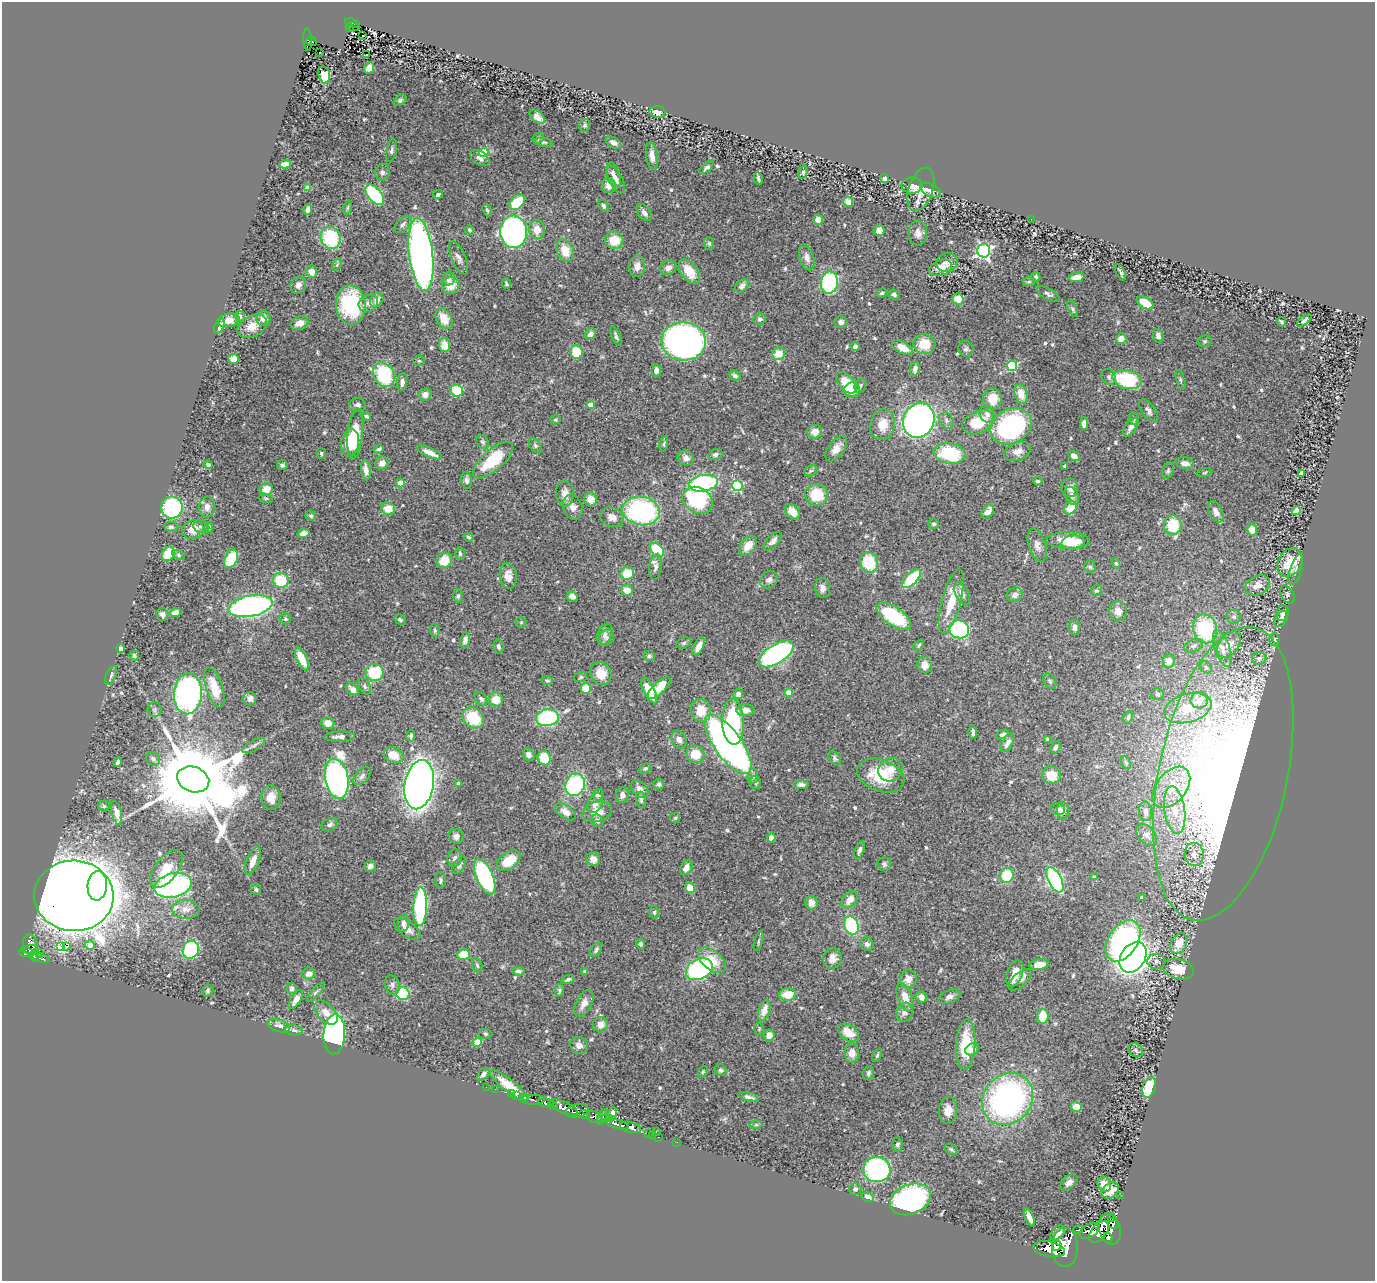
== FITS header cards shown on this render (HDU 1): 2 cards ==
NAXIS1  =                 1373
NAXIS2  =                 1279

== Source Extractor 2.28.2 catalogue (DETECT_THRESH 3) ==
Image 1373 x 1279 px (HDU 1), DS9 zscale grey, 1 PNG px = 1 image px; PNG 1377 x 1283 px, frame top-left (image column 1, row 1279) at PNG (2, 2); each listed source drawn as its Kron ellipse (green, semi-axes under 4 px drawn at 4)
Background 0.807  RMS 0.031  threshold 0.0927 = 3 sigma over >= 5 px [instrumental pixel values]
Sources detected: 573; of the 573, the 500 brightest by FLUX_AUTO listed and drawn (73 fainter detections omitted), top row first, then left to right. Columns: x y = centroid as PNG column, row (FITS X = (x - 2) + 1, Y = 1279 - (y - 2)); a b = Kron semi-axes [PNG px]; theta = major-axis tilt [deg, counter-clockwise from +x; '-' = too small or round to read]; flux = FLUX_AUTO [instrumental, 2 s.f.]
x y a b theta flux
352 23 7 3 -17 46
353 26 6 2 -15 16
349 28 2 2 - 9.6
363 35 3 2 - 6.4
308 40 11 4 -86 40
311 41 5 3 - 24
319 53 3 2 - 2.9
366 55 3 3 - 53
369 68 6 5 - 21
324 75 9 5 -76 77
400 100 7 5 37 3.9
657 112 8 5 -5 18
537 117 9 5 -40 13
585 125 6 5 - 4
538 138 6 5 - 4.3
544 142 8 4 -9 3.4
613 143 8 5 -29 7.9
392 150 11 5 79 5.6
484 153 4 4 - 88
652 156 14 6 -82 15
480 158 11 6 -31 8.9
285 164 6 4 12 14
707 167 8 4 40 5.4
382 172 8 7 - 7.9
803 172 7 4 75 3.4
613 175 13 6 -71 13
758 178 6 3 -77 3.7
885 178 4 4 - 7.7
616 179 15 6 -62 14
609 185 7 7 - 16
912 185 10 8 2 16
308 188 4 4 - 31
921 189 22 12 72 44
931 190 11 6 -30 11
375 195 12 6 -51 210
438 195 5 4 - 5.2
517 202 9 6 40 62
848 202 5 5 - 20
603 206 6 4 -59 4.5
348 208 7 3 80 2.9
308 210 5 4 - 9.2
487 210 6 4 -68 3.3
644 213 10 6 -51 9.8
1031 219 2 2 - 10
818 220 5 4 - 17
403 224 11 6 45 7.2
469 230 5 4 - 3.5
537 230 9 8 - 27
879 230 5 5 - 12
513 232 16 13 -86 480
918 233 12 9 -87 13
331 238 11 9 -65 130
614 240 9 8 - 46
709 243 6 5 - 3.8
565 251 11 8 -69 38
984 251 7 6 - 450
421 254 37 12 -83 990
807 257 13 7 -73 13
459 258 17 7 -67 11
947 262 11 9 16 14
337 265 7 4 56 3.2
637 266 11 8 85 15
668 268 8 7 - 10
941 268 12 7 18 24
312 271 6 5 - 20
689 272 14 8 -56 44
1121 272 9 3 -61 5.1
1036 277 5 4 - 3.6
1077 277 8 4 9 15
449 279 7 6 - 9.5
1029 282 6 4 2 3.2
829 283 11 8 82 240
506 284 5 4 - 3.7
298 285 9 7 59 12
451 286 9 8 - 25
742 286 8 5 43 11
882 293 5 4 - 4.4
1048 294 13 5 -29 6.9
894 295 6 5 - 5.7
958 299 6 5 - 31
377 300 8 6 51 12
368 303 10 8 26 11
1145 303 9 5 -30 31
351 305 20 15 -86 170
1073 309 9 4 -64 4
240 317 5 4 - 4.7
263 318 7 7 - 14
444 319 11 7 -61 33
760 319 6 5 - 4.7
229 320 11 6 9 18
1304 320 8 4 36 4.2
840 322 6 5 - 6.6
1281 322 5 3 - 3.6
299 323 9 6 24 17
219 326 7 4 64 11
252 326 16 10 28 26
591 334 6 5 - 12
616 336 10 4 -68 4.6
1158 336 7 5 -74 6.2
1121 339 5 5 - 22
684 341 22 19 -2 650
1205 341 7 5 15 4.3
924 344 11 10 - 45
444 345 7 5 -84 24
855 347 4 4 - 6.1
902 347 11 6 -26 31
966 349 8 7 - 6.1
576 352 7 6 - 60
779 354 7 6 - 29
233 359 5 5 - 21
419 361 5 5 - 3.2
1012 366 5 5 - 160
915 369 7 4 84 11
656 371 6 4 82 11
384 375 13 10 -61 160
735 376 6 4 -26 4.9
1109 377 8 6 -63 5.6
1127 379 15 9 -15 150
1181 380 10 3 -75 3.6
402 382 9 5 85 8.3
846 383 13 7 -49 80
860 386 7 5 67 4.7
852 390 8 7 - 29
457 391 6 6 - 59
1021 394 10 6 -74 24
425 395 6 6 - 14
992 399 11 9 -83 38
357 405 8 6 -1 6.8
590 405 4 4 - 15
1149 411 13 6 -54 9.1
987 414 8 7 - 9.7
366 416 5 4 - 4.2
1134 418 6 5 - 3.4
555 420 5 4 - 3.1
919 420 18 15 67 940
946 420 9 7 -60 6.8
978 422 16 11 24 70
1084 424 6 4 89 11
882 425 15 12 78 32
1011 426 21 17 30 320
1131 427 10 5 55 9.7
815 432 7 7 - 18
355 433 25 7 84 76
482 442 7 5 -56 4.9
350 443 14 9 83 44
664 444 8 4 79 3
535 446 8 5 -51 4
379 449 5 4 - 5
836 449 15 7 53 17
1018 451 14 9 21 15
321 453 5 4 - 2.9
430 453 14 4 -24 17
950 453 16 10 -8 110
716 455 7 5 15 5.4
1074 456 6 4 -35 14
686 458 8 7 - 10
493 460 25 10 41 98
382 463 7 6 - 12
1185 463 9 6 -11 12
208 465 4 4 - 6.6
282 465 5 5 - 4.5
1065 466 4 3 - 4.2
366 470 10 5 -83 14
811 471 7 5 28 4
1168 471 8 5 69 4
1205 473 7 3 10 2.9
1301 473 4 3 - 4.5
467 480 8 5 -81 6.4
1038 481 4 4 - 3.2
400 483 4 4 - 41
703 483 14 8 9 290
737 486 5 5 - 210
1070 488 9 8 - 12
266 489 7 6 - 26
565 494 13 9 -87 15
817 495 11 10 - 65
1072 496 10 6 -61 9.1
266 498 7 4 -18 3.5
591 499 7 6 - 25
698 500 16 12 -31 170
207 507 10 8 -88 14
573 507 12 9 -73 14
172 508 11 10 - 220
1070 508 7 5 41 38
388 509 7 6 - 31
641 511 19 14 -10 390
1296 511 5 4 - 19
792 512 9 6 -50 23
988 512 8 5 49 17
1216 512 11 6 -63 12
311 516 5 5 - 3.6
612 517 12 9 -22 15
934 524 5 5 - 3.6
1173 525 10 9 - 85
171 527 6 5 - 5.2
201 527 8 6 -10 5.4
209 527 5 4 - 6.9
193 530 11 9 21 25
1252 530 6 5 - 23
303 533 6 4 15 10
469 537 5 4 - 3.8
1068 540 22 8 -1 47
773 541 11 5 46 12
1073 542 11 7 4 22
1037 545 17 8 -72 13
748 546 11 7 51 26
657 550 8 5 -46 83
168 554 7 6 - 47
460 554 6 4 -76 3.5
179 555 7 4 -28 3.9
231 559 10 6 64 78
444 560 8 7 - 41
869 562 10 8 -69 84
1290 562 15 11 58 53
1116 563 5 4 - 2.9
655 567 13 6 83 8.8
1090 567 6 5 - 3.6
1296 570 16 5 72 8.6
627 573 7 6 - 42
508 576 13 8 -81 19
912 579 12 5 46 120
281 580 8 7 - 73
769 580 9 8 - 8.5
1258 585 13 9 26 18
823 588 10 7 -80 11
627 590 6 5 - 22
1096 591 6 5 - 3.3
962 594 12 6 -62 10
1287 594 9 6 -62 4.5
1015 595 8 7 - 9
458 596 6 4 89 3.6
572 596 5 4 - 12
951 601 33 9 75 64
250 606 22 10 11 580
1118 611 10 9 - 19
175 613 5 4 - 12
1282 613 8 6 76 7.2
162 614 6 6 - 6.6
894 616 20 9 -34 150
1234 617 7 7 - 5.6
285 619 6 5 - 3.4
1281 619 9 5 57 8.1
400 620 6 5 - 5
521 622 5 5 - 2.9
1074 627 8 5 85 9.6
959 629 10 9 - 320
1205 629 14 12 -76 140
435 630 6 5 - 3.8
605 634 11 7 68 9.2
606 637 8 7 - 8
465 640 8 4 81 9.8
1274 640 6 5 - 3.5
684 643 8 5 26 4
1229 644 14 10 51 23
919 645 7 4 49 3.1
699 646 10 4 64 18
1194 646 10 6 24 6.3
498 647 7 5 -81 4.9
121 648 4 4 - 5.2
1222 648 19 7 -71 19
776 654 20 9 32 520
134 655 5 4 - 4.1
649 656 5 5 - 4.4
1259 658 7 6 - 5.6
302 659 12 5 -66 36
1169 661 7 6 - 19
925 665 8 7 - 19
1206 667 7 5 -49 4.6
375 672 9 8 - 84
601 674 12 10 -59 33
111 675 10 5 65 5.3
581 677 6 5 - 3.5
547 680 6 4 -2 3
1050 681 8 5 -55 5.1
364 686 9 5 -59 5.7
214 688 21 8 -71 45
659 688 15 5 43 44
352 689 8 5 -42 12
586 689 5 5 - 37
649 690 14 5 -64 53
789 693 4 4 - 36
188 694 20 14 87 580
738 694 5 4 - 7.5
1157 694 6 6 - 4.1
250 699 7 6 - 10
481 699 7 5 -50 5.6
496 700 7 7 - 26
1199 700 8 8 - 36
1188 708 24 14 16 83
155 709 7 7 - 5.5
701 710 11 10 - 38
745 710 9 6 -1 13
473 718 11 9 -42 85
547 718 11 8 8 200
1128 718 7 4 64 3.5
733 722 22 11 -87 160
328 723 6 6 - 19
973 732 7 3 -85 4.9
1002 734 6 4 25 5.2
411 736 6 4 88 4.9
340 737 15 5 2 11
1047 739 4 3 - 4.9
679 740 9 7 -65 10
1008 743 10 5 62 11
728 744 35 13 -54 1000
254 746 12 5 29 7.3
1055 747 6 4 60 5.6
695 754 9 8 - 37
393 755 10 7 -20 34
529 755 6 5 - 9.8
544 758 7 6 - 56
835 758 8 5 -56 4.7
153 759 7 6 - 6.4
118 762 4 3 - 5.5
1126 762 6 4 -62 3.6
645 768 6 4 25 3.7
890 770 12 11 - 23
1223 774 149 64 78 2800
1051 775 9 9 - 42
362 776 11 6 47 7.8
753 776 7 5 81 5.5
881 776 24 15 -20 85
193 779 16 12 -20 41000
337 779 20 11 -80 910
459 783 4 3 - 6.8
756 783 6 5 - 4.2
659 784 5 5 - 4.6
419 785 25 14 80 2100
575 785 11 9 68 210
801 785 7 4 -5 10
1171 787 23 15 51 68
640 789 10 6 -47 14
598 795 5 5 - 7
622 795 8 6 77 9.8
271 797 12 9 -84 21
641 800 8 5 -83 4.5
595 803 10 7 63 17
104 806 5 5 - 3.7
1058 809 7 6 - 5.4
1175 810 24 10 -82 50
1063 811 8 6 88 8.1
1146 811 10 6 -83 9.5
565 812 11 6 -35 17
597 812 15 10 19 29
116 813 12 5 -76 13
675 818 5 5 - 3
597 821 6 5 - 5.8
329 825 9 6 22 6.7
1146 835 12 8 -46 11
456 836 7 7 - 9.5
771 838 4 4 - 14
859 850 9 4 71 6.1
1194 854 11 9 -85 19
455 858 9 7 75 7
593 859 7 6 - 13
253 861 15 6 67 21
509 861 13 8 35 46
884 864 7 6 - 5.1
459 865 10 5 58 5.7
370 866 6 5 - 8.3
686 868 8 5 62 14
167 869 22 11 53 35
1007 875 7 7 - 83
485 877 19 8 -66 340
1094 877 3 3 - 3
441 880 8 5 -89 4.7
1055 880 13 6 -63 380
173 885 19 12 15 380
97 886 15 9 85 300
690 888 5 5 - 34
256 890 5 5 - 4.2
74 896 40 35 -4 6600
1141 898 4 4 - 5.3
850 900 10 6 49 23
811 903 7 6 - 14
420 906 19 7 88 300
186 909 13 9 -2 18
654 912 6 5 - 3.4
403 923 8 5 83 7.6
851 925 9 7 -72 160
407 929 15 7 -36 14
759 941 10 3 75 3.5
1123 941 23 14 56 420
640 944 5 4 - 4.3
867 944 7 6 - 7.1
1179 944 11 7 62 38
30 945 10 7 -78 350
90 945 5 5 - 26
60 946 3 3 - 1700
67 946 3 2 - 26
30 949 8 3 7 230
191 950 9 8 - 160
596 950 8 5 57 5.6
26 952 7 5 1 340
40 953 3 2 - 6.9
464 954 6 5 - 56
35 955 6 3 -89 250
1133 957 16 12 56 1900
41 958 9 3 -15 99
832 958 10 9 - 19
712 960 16 9 -39 42
1156 961 9 7 -3 7.1
477 965 7 5 -72 4.2
1039 965 10 5 9 27
699 969 14 10 25 270
1178 969 16 10 -15 44
518 971 6 4 -9 4.9
585 971 3 3 - 3.1
309 974 6 6 - 13
1015 974 14 7 70 35
568 979 6 4 19 4.6
908 979 8 8 - 19
1020 980 14 7 42 9.7
392 985 10 7 -74 7.3
292 988 5 5 - 7.3
559 990 6 4 78 4.5
208 991 6 5 - 3.9
316 992 12 4 49 4.8
403 993 7 6 - 120
788 995 8 6 1 37
905 997 15 7 -70 30
921 997 6 5 - 13
949 997 11 6 23 10
296 1000 11 5 58 12
584 1003 15 8 63 16
764 1011 11 5 72 20
905 1012 10 8 64 10
326 1013 14 8 -46 21
1043 1016 7 5 85 38
600 1025 8 7 - 15
279 1026 11 6 -15 11
759 1029 6 5 - 3.1
294 1030 9 5 -7 5.2
848 1033 12 7 -34 31
334 1034 20 11 86 660
485 1034 7 5 -3 3.7
769 1035 6 5 - 16
478 1042 4 4 - 71
966 1044 25 9 87 84
579 1045 9 8 - 13
972 1049 7 5 32 11
1136 1050 8 6 -40 6.6
852 1053 9 7 90 16
877 1055 7 4 65 3.5
721 1070 6 5 - 5.6
703 1072 6 4 68 2.9
868 1073 7 5 75 4.5
483 1074 7 4 49 7.4
509 1086 23 6 -38 40
486 1087 2 2 - 6.2
1149 1087 10 6 71 100
495 1089 2 2 - 4.7
511 1094 2 2 - 8.1
516 1095 4 3 - 17
749 1097 10 3 -15 8
525 1098 4 3 - 94
1008 1099 27 24 49 590
533 1100 11 5 0 240
546 1103 7 4 -9 730
553 1106 5 3 - 290
1076 1107 5 5 - 20
564 1108 15 5 -25 1800
948 1110 13 9 87 23
577 1111 11 7 10 760
613 1112 5 4 - 5.7
584 1115 6 4 -12 340
594 1117 8 5 -29 350
602 1117 8 4 68 430
610 1118 4 3 - 210
606 1119 3 3 - 120
617 1124 11 4 -17 760
756 1125 6 4 -1 3.4
631 1127 10 5 -13 1000
656 1132 2 2 - 36
649 1134 3 3 - 25
653 1135 2 2 - 17
658 1137 3 2 - 20
677 1142 2 2 - 10
897 1144 7 5 87 5.7
951 1149 7 5 -32 4.3
877 1170 13 12 - 370
1069 1182 10 6 41 9.9
1104 1184 7 6 - 24
855 1189 6 6 - 5.6
1110 1191 10 7 43 19
1121 1195 3 2 - 4.6
868 1197 6 4 -21 14
910 1199 21 15 22 470
1029 1217 10 4 -66 14
1112 1217 3 2 - 320
1113 1223 6 5 - 560
1110 1229 16 10 -76 3200
1078 1230 5 3 - 89
1089 1231 11 6 30 1600
1099 1232 12 7 52 2400
1058 1233 8 5 49 16
1108 1238 5 4 - 670
1057 1246 5 3 - 490
1065 1247 19 13 -90 4200
1049 1249 16 7 -11 2600
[73 fainter detections neither listed nor drawn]